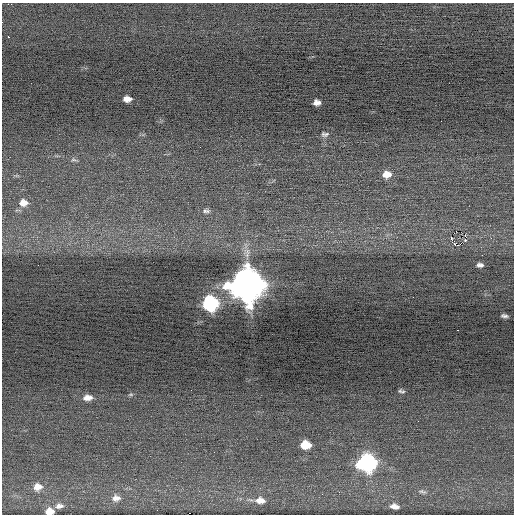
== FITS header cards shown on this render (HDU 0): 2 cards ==
NAXIS1  =                  512 / Axis length
NAXIS2  =                  512 / Axis length

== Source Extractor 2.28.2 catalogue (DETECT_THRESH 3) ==
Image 512 x 512 px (HDU 0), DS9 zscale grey, 1 PNG px = 1 image px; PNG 516 x 516 px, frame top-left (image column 1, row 512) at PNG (2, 3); no overlay
Background -0.0695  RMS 0.67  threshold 2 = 3 sigma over >= 5 px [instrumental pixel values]
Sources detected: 32; all 32 listed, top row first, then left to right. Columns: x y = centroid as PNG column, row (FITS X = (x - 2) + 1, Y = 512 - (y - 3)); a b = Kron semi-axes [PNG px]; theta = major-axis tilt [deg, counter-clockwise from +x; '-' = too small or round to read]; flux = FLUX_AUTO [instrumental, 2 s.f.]
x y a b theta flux
8 37 2 2 - 390
127 99 8 5 1 320
317 102 7 5 -2 240
441 121 2 2 - 63
325 134 10 6 2 130
200 147 2 2 - 24
74 159 10 5 -14 100
387 174 9 8 - 470
23 203 11 8 1 450
206 211 11 6 -1 160
465 235 2 2 - 270
451 238 4 3 - 1300
465 240 3 2 - 260
458 245 3 2 - 4200
480 265 8 5 1 160
247 285 13 12 - 97000
210 303 9 9 - 8500
504 316 6 3 -6 110
401 391 7 3 -9 79
131 395 8 4 8 65
87 398 10 6 3 340
306 445 8 6 -6 1100
214 452 2 2 - 17
367 463 11 9 -4 14000
38 487 10 8 8 470
422 492 11 5 -15 120
322 494 2 2 - 78
116 498 11 9 8 310
260 500 12 7 -6 380
59 506 11 7 8 210
395 506 9 5 -12 260
50 511 8 6 3 550
At the frame edge (FLAGS 8, measured only in part): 1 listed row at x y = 50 511